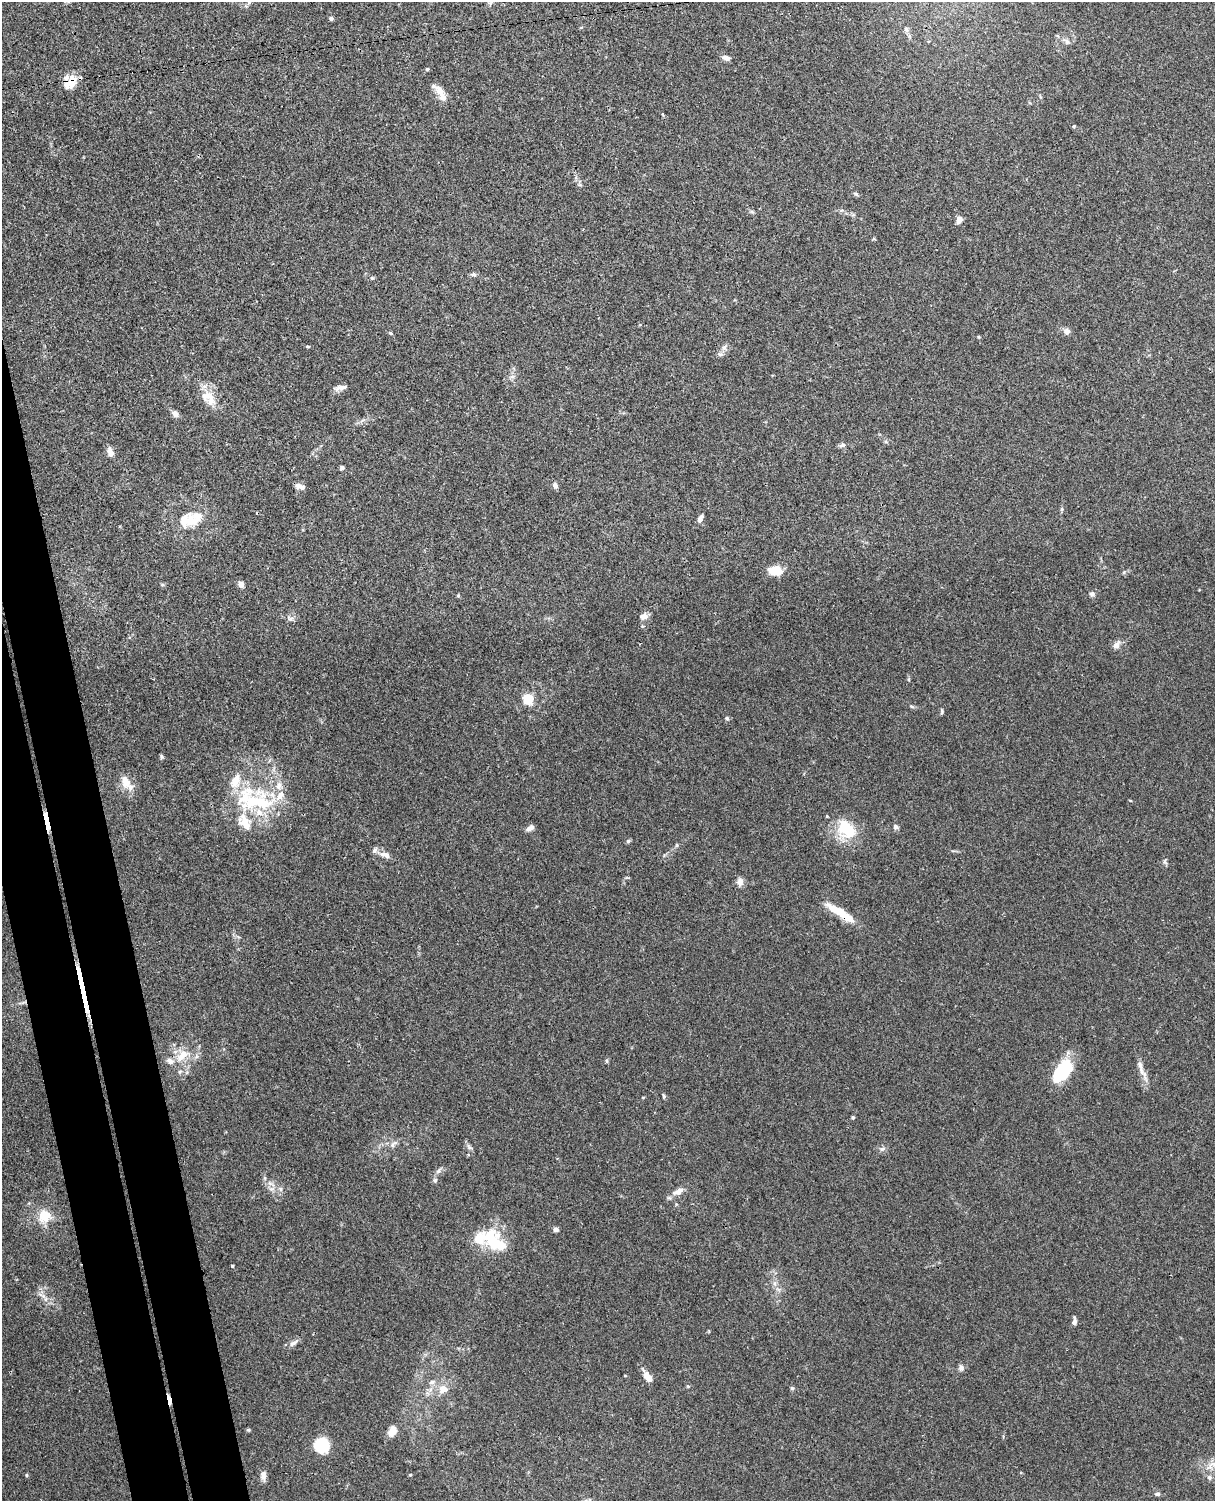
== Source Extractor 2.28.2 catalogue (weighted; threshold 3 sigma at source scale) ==
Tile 7 of 4 x 3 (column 3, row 2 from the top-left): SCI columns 2486-3698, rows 1649-3147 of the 4968 x 4908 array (HDU 1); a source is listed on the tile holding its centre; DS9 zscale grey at full resolution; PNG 1217 x 1503 px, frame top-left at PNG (2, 2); no overlay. Shown black and unused: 6% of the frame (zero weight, under 3 of 4 exposures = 5% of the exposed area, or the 3 px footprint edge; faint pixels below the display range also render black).
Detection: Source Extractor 2.28.2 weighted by HDU 2 'WHT'; one run over the whole footprint, this tile lists its part. Background 0.0381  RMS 0.0041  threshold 0.0187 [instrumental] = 3 sigma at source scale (4.5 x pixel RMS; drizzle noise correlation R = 1.50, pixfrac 1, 0.05/0.05 arcsec/px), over >= 5 px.
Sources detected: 108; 2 inside a brighter object's white glare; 1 long thin detection or spike segment (spike, bleed or trail) — not listed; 16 inside a brighter listed object's ellipse — not listed separately; the other 89 listed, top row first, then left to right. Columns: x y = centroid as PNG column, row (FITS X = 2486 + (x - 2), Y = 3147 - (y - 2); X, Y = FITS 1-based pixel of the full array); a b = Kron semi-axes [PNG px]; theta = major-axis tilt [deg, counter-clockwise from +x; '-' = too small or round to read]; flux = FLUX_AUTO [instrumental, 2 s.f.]
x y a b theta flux
331 18 5 4 - 1.1
906 29 6 6 - 0.87
1067 41 9 6 -51 1.2
726 58 9 6 -12 1.9
427 69 4 4 - 0.51
71 79 18 10 53 5
440 91 22 8 -39 3.7
1074 126 4 4 - 0.43
856 194 7 4 -36 0.68
752 212 7 4 -19 0.64
959 219 7 6 - 2.4
474 274 7 5 -2 0.91
372 278 5 5 - 0.56
1067 331 8 7 - 1.9
390 333 6 4 -28 0.59
979 337 5 3 - 0.39
307 346 4 3 - 0.4
724 347 7 6 - 1.3
720 354 8 6 -11 1
340 388 18 6 15 1.9
211 399 26 11 -80 6
175 413 8 6 -48 2.1
843 445 9 5 14 1.1
110 452 14 7 -77 2.4
342 468 5 4 - 0.81
555 485 7 5 -68 1.6
300 486 11 6 -14 2.1
1062 509 6 4 89 0.6
197 517 22 19 -12 7.2
700 519 11 6 63 1.5
775 571 15 10 -7 7.1
241 585 7 5 -71 2.4
1092 594 6 6 - 1.2
643 616 11 8 11 2.4
290 618 9 6 -21 1.3
1116 645 10 7 53 2
528 699 5 5 - 33
911 706 7 4 -30 0.62
942 711 9 3 -89 0.6
727 718 6 5 - 0.74
161 757 8 4 -89 0.61
125 781 18 11 -70 5.3
1130 800 5 3 - 0.32
256 802 53 27 6 34
47 821 27 4 -78 4.4
895 827 6 6 - 1.1
530 828 11 5 33 1.5
847 829 23 15 -50 17
628 841 6 5 - 0.67
374 850 9 6 45 1.3
382 854 9 6 14 1.7
1165 861 7 4 71 0.68
740 881 10 8 -75 2.1
838 911 38 9 -29 8.8
182 1055 20 11 45 6.6
607 1061 6 4 -71 0.5
1141 1070 23 5 -56 2.6
1062 1072 30 14 51 20
664 1096 6 4 -74 0.58
853 1117 4 4 - 0.56
393 1144 13 5 52 1.4
469 1147 10 4 -55 1.1
882 1149 8 6 17 1.2
435 1180 7 5 88 0.9
280 1189 7 4 -89 0.87
678 1192 15 8 25 3.3
45 1216 18 17 - 8
556 1229 6 5 - 1.1
490 1234 24 16 14 11
232 1266 3 3 - 0.46
1074 1322 8 6 71 1.5
294 1343 17 5 34 1.9
961 1368 8 7 - 1.3
625 1376 4 3 - 0.32
648 1377 12 6 -57 4.9
432 1382 8 6 17 1.3
688 1386 4 4 - 0.39
792 1388 5 5 - 0.63
443 1389 11 9 8 4.4
169 1400 14 3 -80 2.6
248 1430 6 3 17 0.46
392 1431 11 8 68 4.7
322 1445 16 15 - 12
1213 1464 10 5 -19 1.8
26 1475 5 3 - 0.44
263 1475 11 7 88 2.1
410 1475 4 3 - 0.4
1209 1477 7 6 - 1
1157 1494 7 5 -1 0.86
Overlapping masked pixels (flux is a lower limit): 4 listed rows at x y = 71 79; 47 821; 838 911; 169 1400
Unlisted compact peaks at least as high as the median listed source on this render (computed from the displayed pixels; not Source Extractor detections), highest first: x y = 1124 572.